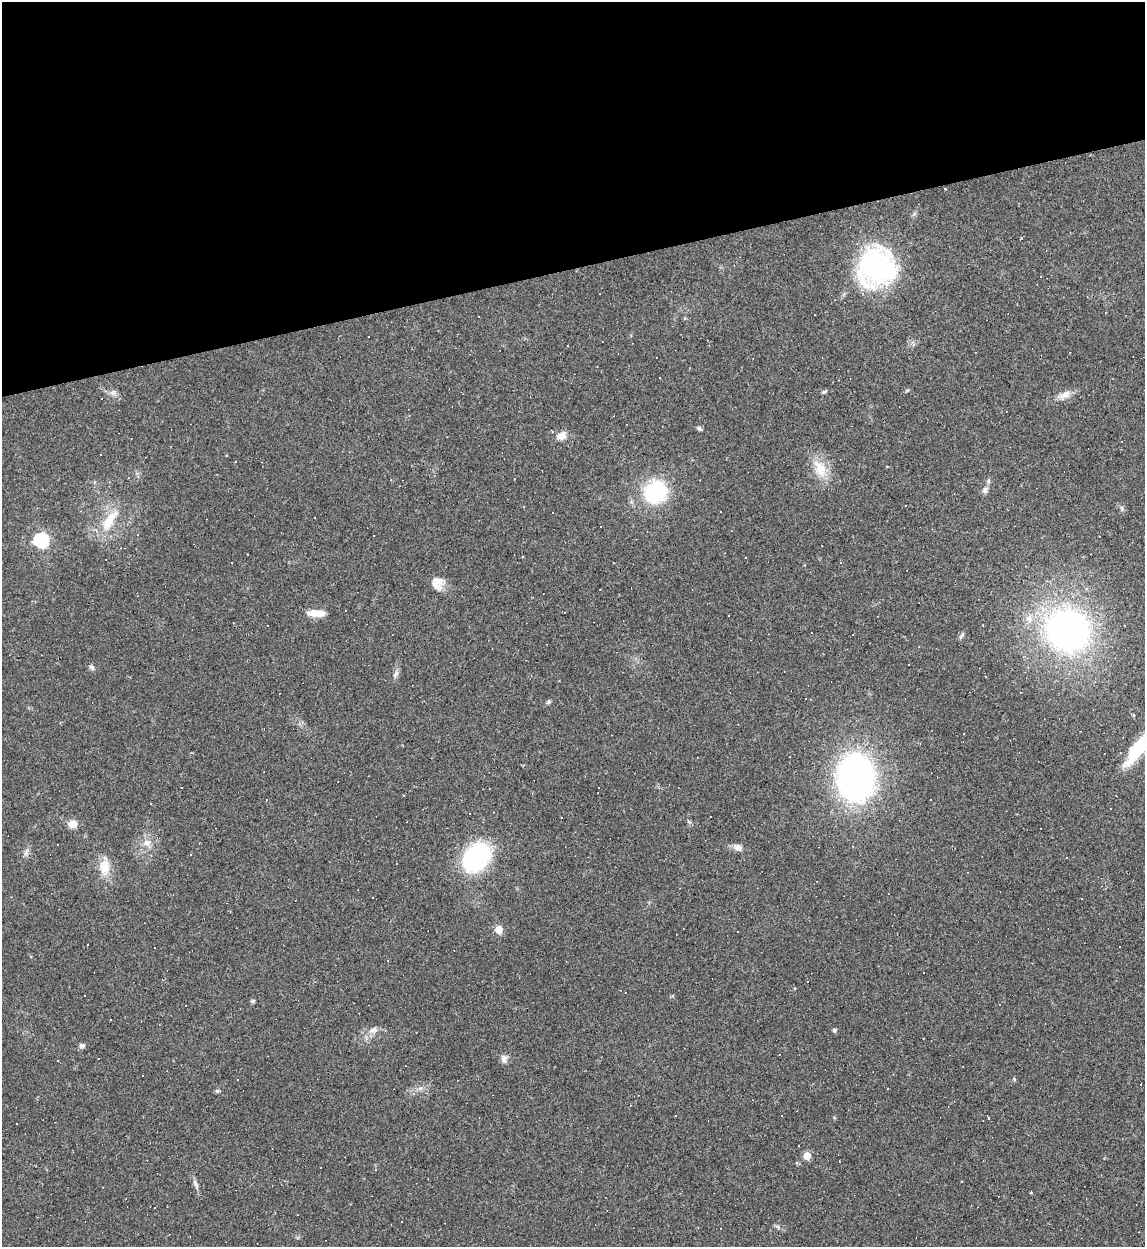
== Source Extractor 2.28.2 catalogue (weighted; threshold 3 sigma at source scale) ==
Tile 3 of 4 x 4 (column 3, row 1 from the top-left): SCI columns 2423-3565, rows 3737-4981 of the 4959 x 4984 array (HDU 1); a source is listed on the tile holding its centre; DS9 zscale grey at full resolution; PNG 1147 x 1249 px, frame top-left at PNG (2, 2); no overlay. Shown black and unused: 21% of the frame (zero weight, under 2 of 3 exposures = <1% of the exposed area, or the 3 px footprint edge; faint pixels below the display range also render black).
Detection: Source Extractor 2.28.2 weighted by HDU 2 'WHT'; one run over the whole footprint, this tile lists its part. Background 0.0561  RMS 0.0052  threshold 0.0234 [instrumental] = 3 sigma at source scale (4.5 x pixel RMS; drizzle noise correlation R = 1.50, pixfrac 1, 0.05/0.05 arcsec/px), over >= 5 px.
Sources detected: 124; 58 cosmic-ray / hot-pixel residue — not listed; the other 66 listed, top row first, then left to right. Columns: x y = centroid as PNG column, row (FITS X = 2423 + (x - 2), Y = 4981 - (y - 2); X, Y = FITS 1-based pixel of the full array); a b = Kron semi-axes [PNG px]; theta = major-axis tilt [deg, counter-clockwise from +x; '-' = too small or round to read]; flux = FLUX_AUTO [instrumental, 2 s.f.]
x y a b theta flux
1022 238 5 3 - 0.46
877 267 37 34 69 95
479 317 2 2 - 0.4
568 345 3 2 - 0.45
660 378 3 2 - 0.59
824 392 7 4 21 0.81
112 393 9 7 57 2
1065 395 18 8 24 4.4
699 428 8 5 -38 1
561 436 13 10 18 4
226 455 3 2 - 0.46
235 462 3 2 - 0.39
887 466 4 2 - 0.38
820 468 26 15 -64 11
985 490 8 7 - 2
655 492 17 16 - 51
1122 508 8 5 -71 1.1
720 512 3 3 - 2
109 521 33 12 56 14
601 526 2 2 - 0.5
138 535 3 3 - 1.3
41 540 7 6 - 120
247 554 3 2 - 0.47
438 583 17 15 -79 6.1
316 613 21 7 -1 6.5
233 623 2 2 - 0.43
983 625 3 2 - 0.72
1068 631 36 33 -41 200
962 636 11 3 53 1.1
909 665 2 2 - 0.43
92 667 8 5 -39 1.3
395 674 11 5 54 1.7
986 677 2 2 - 0.48
549 702 7 5 41 0.95
1138 748 42 11 52 25
789 757 3 2 - 0.37
856 778 32 26 -86 210
710 816 3 2 - 0.49
72 824 11 9 -1 4.3
147 843 12 10 24 4.6
738 847 13 9 -21 2.8
26 852 11 3 75 1.4
191 854 3 2 - 0.69
477 857 28 19 47 85
104 867 23 14 89 9.6
499 929 5 5 - 12
87 944 3 3 - 1.6
388 960 3 3 - 1.4
807 981 2 2 - 0.36
253 1001 6 5 - 0.76
373 1030 13 7 26 3.2
834 1030 5 4 - 1.4
82 1046 6 6 - 1.7
504 1059 11 8 -77 2.3
1014 1079 5 4 - 0.55
420 1088 7 4 -17 1.2
217 1091 6 5 - 0.9
782 1115 3 2 - 0.62
988 1118 3 2 - 0.78
807 1156 5 5 - 10
839 1161 3 2 - 0.51
320 1167 2 2 - 0.28
375 1169 4 3 - 0.54
195 1184 13 5 -64 1.9
1031 1192 3 3 - 0.45
777 1227 8 4 -45 1
Isophote crosses this tile's border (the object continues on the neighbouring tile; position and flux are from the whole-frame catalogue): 1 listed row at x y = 1138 748
Unlisted compact peaks at least as high as the median listed source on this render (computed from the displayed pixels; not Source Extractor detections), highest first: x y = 907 390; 914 214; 689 822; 795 988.